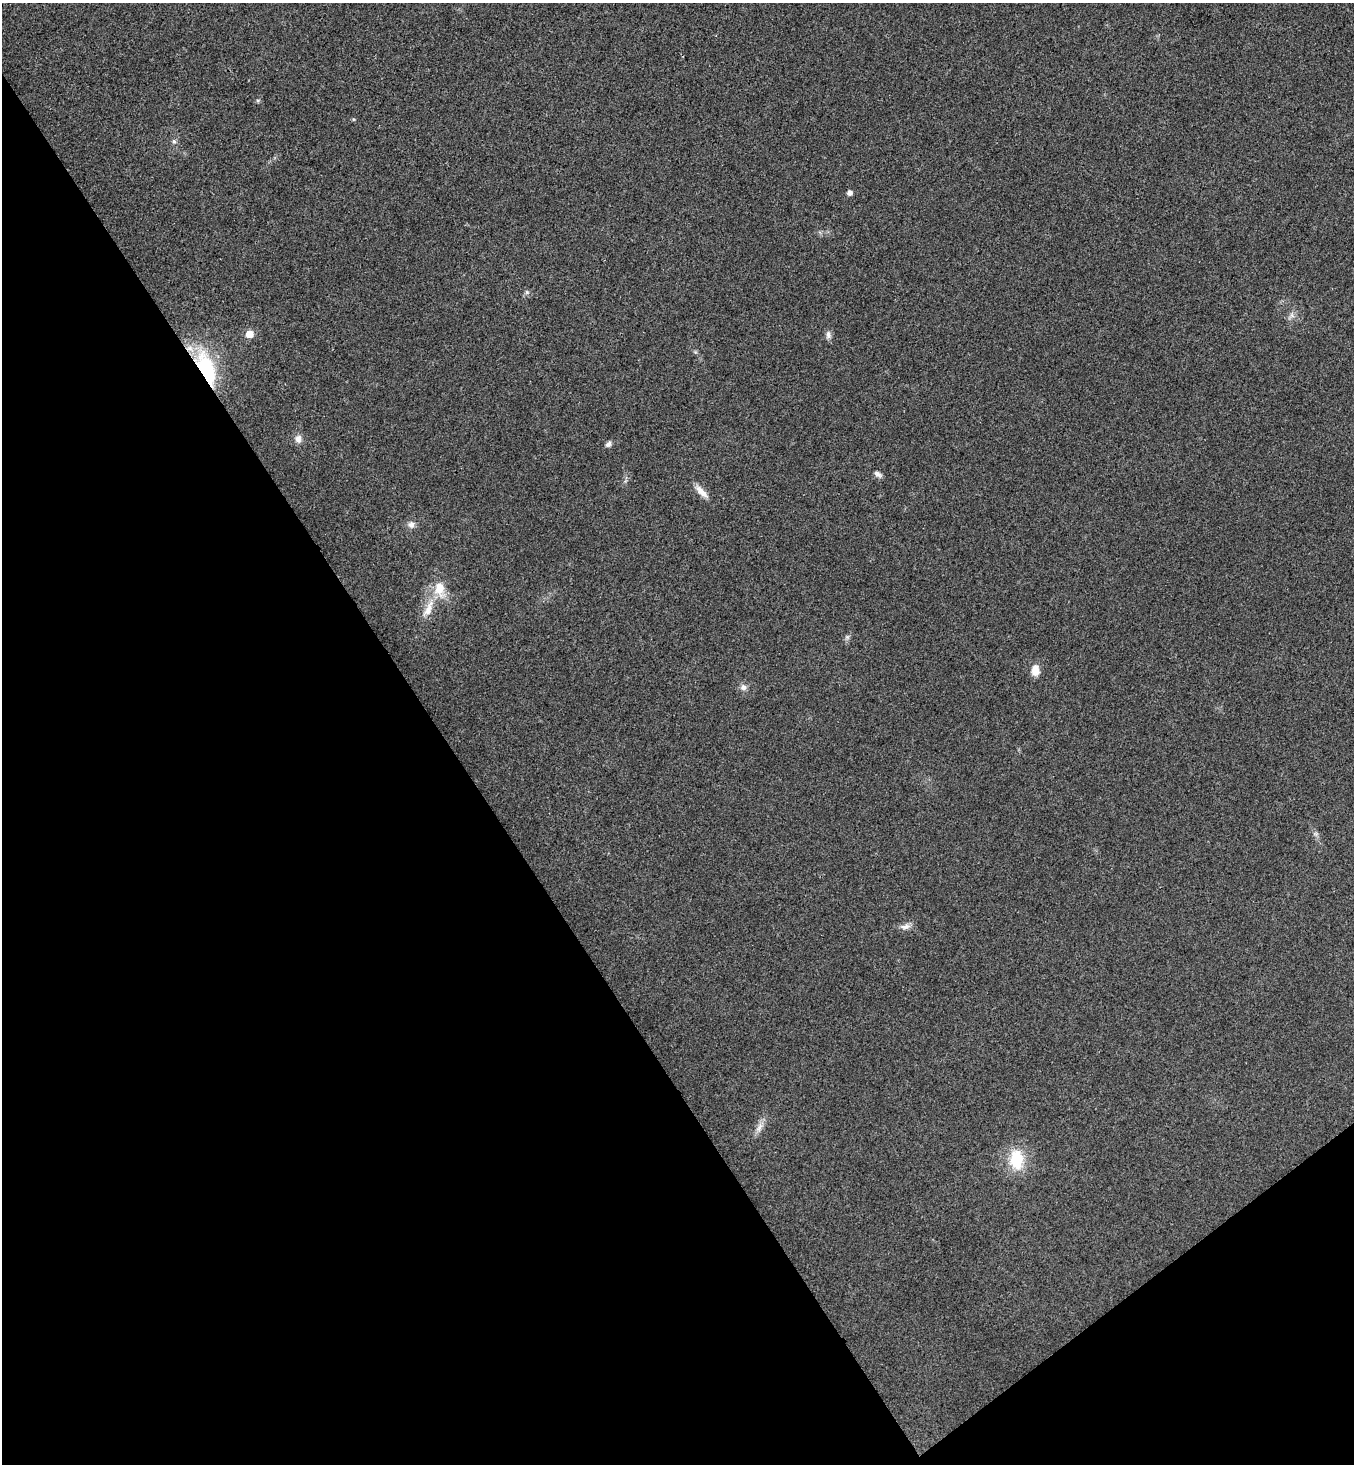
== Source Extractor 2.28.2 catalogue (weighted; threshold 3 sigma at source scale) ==
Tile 14 of 4 x 4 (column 2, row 4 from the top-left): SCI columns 1546-2897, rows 52-1513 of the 5943 x 5958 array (HDU 1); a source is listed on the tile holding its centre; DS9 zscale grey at full resolution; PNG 1356 x 1466 px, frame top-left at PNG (2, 3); no overlay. Shown black and unused: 36% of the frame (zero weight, under 3 of 4 exposures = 6% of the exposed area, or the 3 px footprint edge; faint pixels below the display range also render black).
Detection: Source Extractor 2.28.2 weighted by HDU 2 'WHT'; one run over the whole footprint, this tile lists its part. Background 0.0207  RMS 0.0063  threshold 0.0283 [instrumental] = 3 sigma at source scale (4.5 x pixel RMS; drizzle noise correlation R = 1.50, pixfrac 1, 0.05/0.05 arcsec/px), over >= 5 px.
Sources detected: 22; all 22 listed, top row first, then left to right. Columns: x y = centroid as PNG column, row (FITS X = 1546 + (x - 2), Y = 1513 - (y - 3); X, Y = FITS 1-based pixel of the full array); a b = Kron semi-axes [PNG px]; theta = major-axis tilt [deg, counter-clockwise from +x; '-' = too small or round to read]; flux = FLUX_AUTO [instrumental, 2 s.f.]
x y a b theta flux
258 100 6 4 18 0.84
353 119 5 3 - 0.64
174 142 6 5 - 1.3
849 193 5 4 - 2.7
527 292 6 4 -89 1.1
1292 315 7 5 -59 1.8
249 334 6 6 - 9.4
828 335 12 6 87 2.2
206 369 44 18 -69 49
298 439 10 8 87 3.4
608 444 8 6 39 1.9
878 474 10 6 -37 2
702 492 20 7 -44 5.5
411 525 9 8 - 3
439 589 21 13 -83 12
428 609 27 9 67 9.1
847 637 5 5 - 1.2
1035 670 13 9 -87 6
743 687 9 8 - 2.6
905 927 14 7 9 3.3
759 1127 17 7 67 4
1016 1159 26 17 -87 22
Overlapping masked pixels (flux is a lower limit): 1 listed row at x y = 206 369